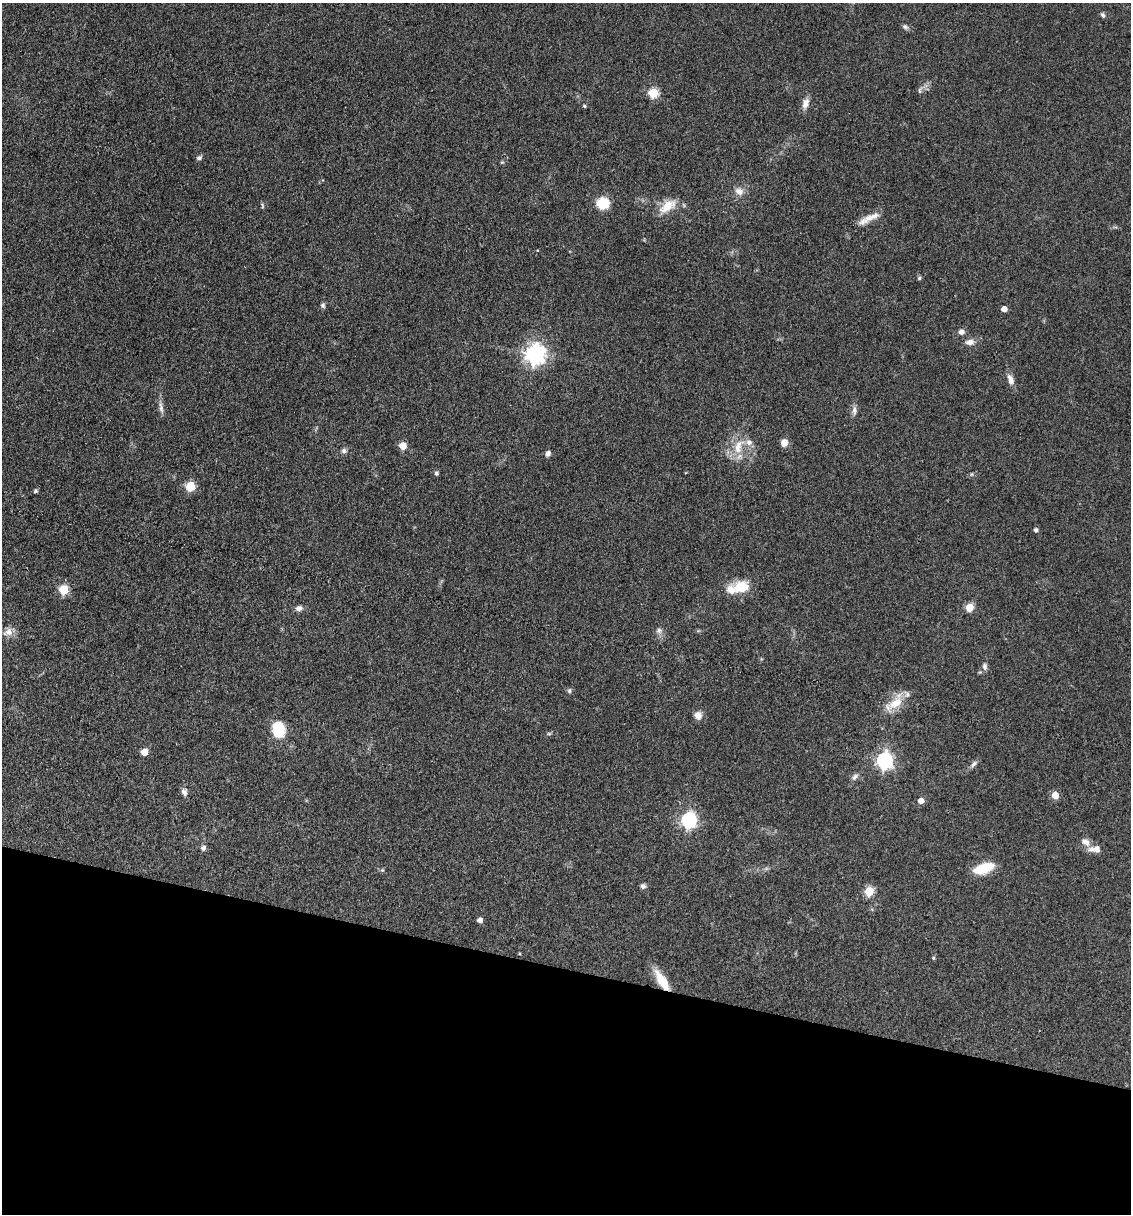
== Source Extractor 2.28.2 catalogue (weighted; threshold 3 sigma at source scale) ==
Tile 15 of 4 x 4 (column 3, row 4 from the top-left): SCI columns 2496-3624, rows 2-1213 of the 4873 x 4848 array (HDU 1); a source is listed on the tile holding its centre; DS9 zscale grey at full resolution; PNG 1133 x 1216 px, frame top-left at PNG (2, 3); no overlay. Shown black and unused: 20% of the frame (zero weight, under 3 of 4 exposures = <1% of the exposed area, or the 3 px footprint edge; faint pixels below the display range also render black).
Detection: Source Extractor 2.28.2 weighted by HDU 2 'WHT'; one run over the whole footprint, this tile lists its part. Background 0.149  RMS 0.0071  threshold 0.032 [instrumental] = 3 sigma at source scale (4.5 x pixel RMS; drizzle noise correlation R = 1.50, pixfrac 1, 0.05/0.05 arcsec/px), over >= 5 px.
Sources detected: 63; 3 inside a brighter listed object's ellipse — not listed separately; the other 60 listed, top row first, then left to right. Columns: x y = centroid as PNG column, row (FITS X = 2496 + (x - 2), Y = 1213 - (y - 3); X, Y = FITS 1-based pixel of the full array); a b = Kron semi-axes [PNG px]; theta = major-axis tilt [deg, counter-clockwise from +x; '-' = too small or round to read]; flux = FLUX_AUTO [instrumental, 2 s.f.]
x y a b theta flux
1103 15 7 5 -63 1.4
905 27 8 6 -35 1.8
920 91 8 4 83 1.3
653 93 5 5 - 40
806 103 12 8 71 5
584 106 4 3 - 0.97
199 158 7 5 38 1.9
739 191 11 9 -28 5
603 203 7 6 - 40
262 205 8 4 -70 1
667 206 23 11 35 12
869 218 32 8 26 8.7
919 278 5 4 - 1.2
323 305 7 6 - 1.6
1004 309 5 4 - 4.6
961 332 7 6 - 3.1
970 342 12 7 6 4.1
535 354 7 7 - 400
1011 379 14 7 -69 4.5
161 408 16 5 -82 3.3
854 410 13 5 90 3
784 443 5 5 - 13
403 446 5 5 - 15
738 446 25 12 71 14
344 451 7 6 - 2.1
548 453 7 6 - 2.1
436 473 5 4 - 1.7
190 486 5 5 - 31
35 491 6 5 - 1
1036 530 5 4 - 1.8
741 587 14 11 10 19
64 590 5 5 - 36
970 607 5 5 - 18
299 608 9 7 13 2.9
659 630 8 8 - 2.6
8 632 15 10 25 5.3
985 666 10 6 -84 2.3
569 691 7 5 -89 1.3
895 703 25 11 31 14
698 715 10 9 - 4.8
279 729 15 11 -77 26
549 734 6 4 -19 0.83
144 752 5 5 - 11
885 761 7 6 - 210
973 764 11 5 52 2.3
855 777 10 6 56 2.3
184 792 9 7 -69 3
1055 795 5 5 - 14
921 801 5 5 - 5.9
689 820 7 6 - 180
1085 842 13 8 -33 4.4
203 848 7 7 - 2.1
1097 849 9 8 - 3.6
984 868 18 8 19 28
382 870 5 5 - 0.94
643 886 6 6 - 2.2
869 891 5 5 - 30
480 920 5 5 - 3.8
933 958 4 4 - 0.93
662 981 26 9 -58 18
Overlapping masked pixels (flux is a lower limit): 1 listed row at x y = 662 981